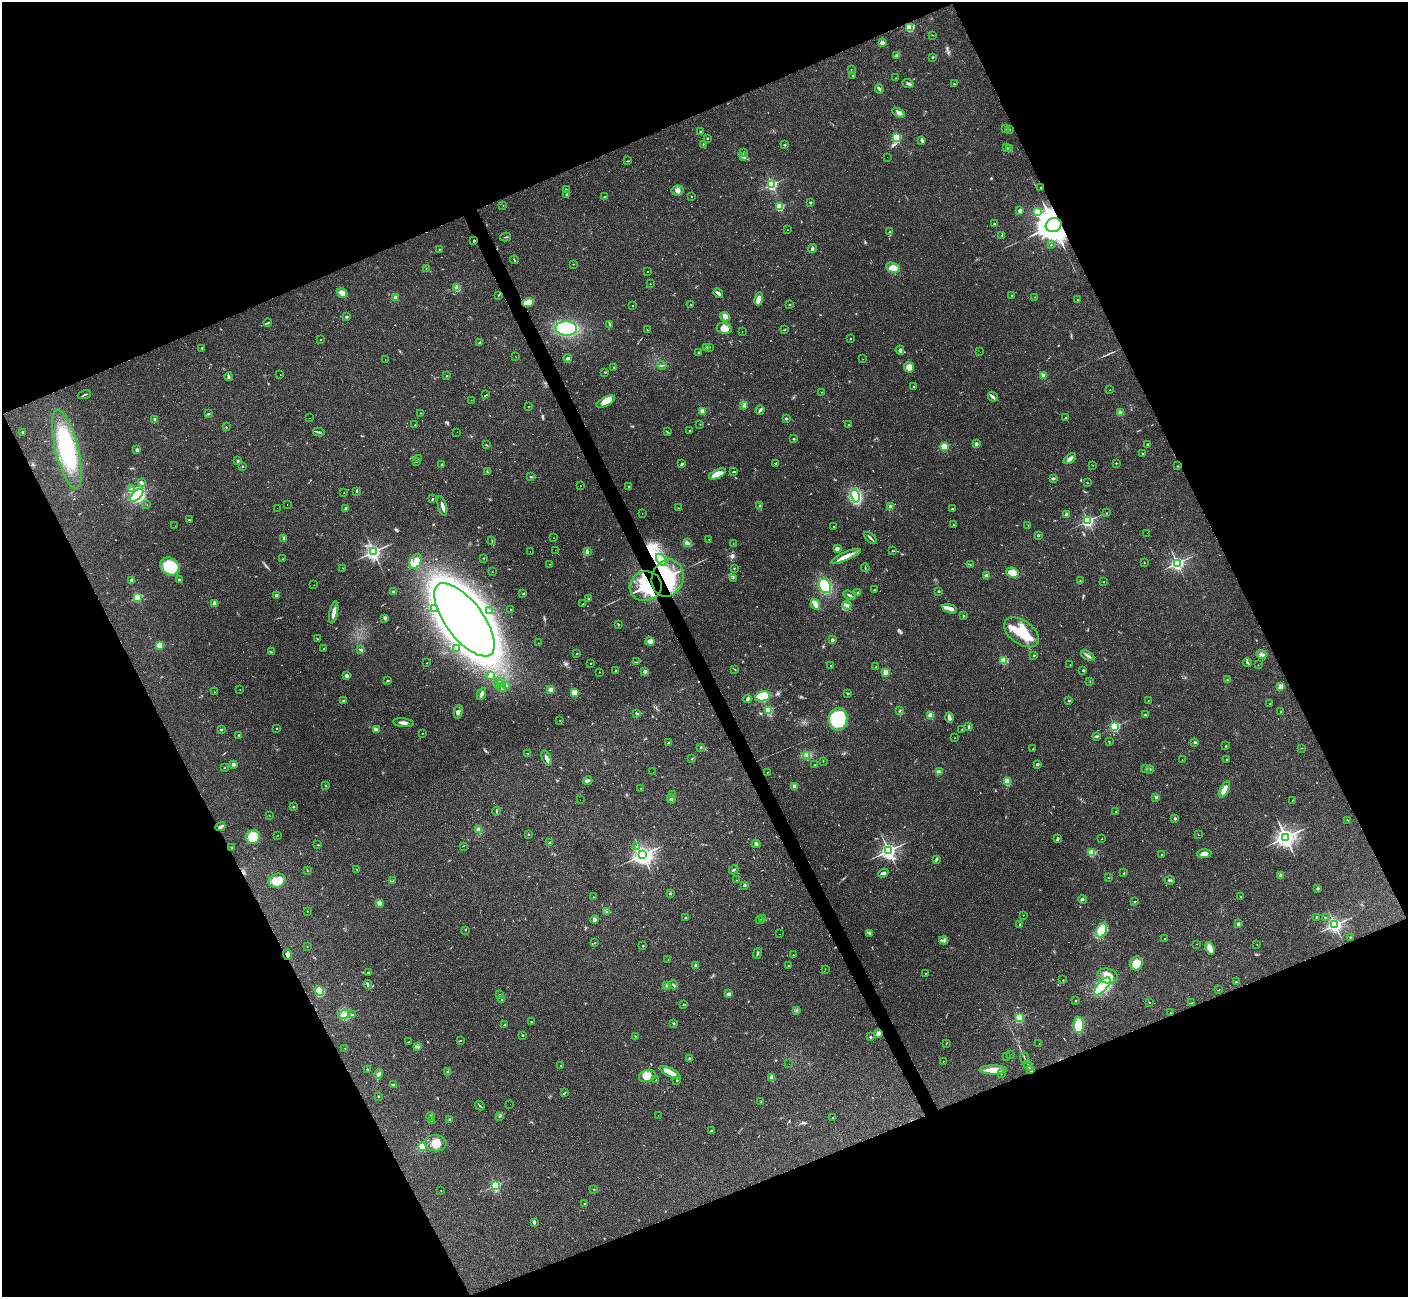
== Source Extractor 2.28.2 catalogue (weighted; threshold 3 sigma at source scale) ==
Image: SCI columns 1-5622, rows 281-5459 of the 5622 x 5608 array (HDU 1 of 3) = the unmasked area's bounding box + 8 px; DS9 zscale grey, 4 x 4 block average (1 PNG px = mean of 4 x 4 image px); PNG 1410 x 1299 px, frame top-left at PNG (2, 2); each listed source drawn as its Kron ellipse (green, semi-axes under 4 px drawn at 4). Shown black and unused: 44% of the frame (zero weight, under 3 of 4 exposures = <1% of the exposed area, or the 3 px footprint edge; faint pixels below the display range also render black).
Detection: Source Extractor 2.28.2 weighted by HDU 2 'WHT'. Background 0.0991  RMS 0.006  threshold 0.0269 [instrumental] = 3 sigma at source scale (4.5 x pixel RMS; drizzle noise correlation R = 1.50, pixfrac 1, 0.05/0.05 arcsec/px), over >= 5 px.
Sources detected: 709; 11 too faint to see at this stretch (4 x 4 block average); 6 inside a brighter object's white glare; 74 cosmic-ray / hot-pixel residue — neither listed nor drawn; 3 coinciding with a brighter row at this scale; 21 inside a brighter listed object's ellipse — not listed separately; of the other 594, all 500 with FLUX_AUTO >= 0.998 (the completeness limit of this list) listed and drawn (94 fainter detections not listed), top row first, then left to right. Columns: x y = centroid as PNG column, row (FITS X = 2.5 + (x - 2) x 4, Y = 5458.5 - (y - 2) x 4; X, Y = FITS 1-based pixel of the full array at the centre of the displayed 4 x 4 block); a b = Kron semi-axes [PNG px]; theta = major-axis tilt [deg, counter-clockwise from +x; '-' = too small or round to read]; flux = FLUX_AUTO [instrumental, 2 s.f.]
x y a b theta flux
910 27 2 2 - 280
932 35 2 2 - 1.1
882 43 2 2 - 81
897 55 3 2 - 4.4
932 57 3 2 - 2.3
851 69 2 2 - 1.2
853 76 2 2 - 2.4
896 78 2 2 - 1.1
908 83 6 2 -22 5.9
954 84 2 2 - 1.1
879 89 5 3 - 6.3
899 113 7 3 -31 12
1005 129 3 2 - 3.6
1010 129 2 2 - 2.2
700 132 2 2 - 9.2
897 137 2 2 - 290
707 138 2 2 - 3
922 140 4 2 - 9.2
703 144 2 2 - 2.4
785 145 2 2 - 3.2
1007 148 2 2 - 2.4
1009 148 2 2 - 2.3
743 152 2 2 - 1.8
744 157 4 2 - 5.2
887 157 2 2 - 2.2
628 161 2 2 - 2.4
772 184 2 2 - 490
1041 188 2 2 - 1.7
566 189 2 2 - 2
678 190 6 5 - 15
567 194 4 2 - 3.9
604 196 2 2 - 2.2
691 196 2 2 - 1.6
810 202 2 2 - 8.1
503 205 2 2 - 1.3
780 207 2 2 - 250
1020 211 4 3 - 6.9
1037 212 2 2 - 170
994 224 2 2 - 4.6
1054 225 8 7 - 7100
788 230 2 2 - 1.1
890 231 3 2 - 3.2
1002 235 2 2 - 2.9
506 237 5 2 - 3.4
474 240 2 2 - 4.2
1051 245 2 2 - 3.7
812 248 4 3 - 11
439 249 2 2 - 1.7
514 260 4 2 - 3.2
573 264 2 2 - 1.2
426 268 2 2 - 1
893 268 7 4 -16 39
648 271 2 2 - 6.7
650 284 2 2 - 1.2
457 288 2 2 - 140
342 293 5 4 - 22
718 293 5 2 - 10
499 295 4 2 - 2.9
1012 295 2 2 - 1.7
1035 297 2 2 - 1.2
396 298 2 2 - 80
759 299 6 4 77 39
1077 300 2 2 - 2.5
528 302 6 3 20 60
691 304 2 2 - 4.3
790 304 2 2 - 1.8
633 305 2 2 - 7.5
346 317 2 2 - 21
725 317 5 4 - 18
268 323 4 2 - 3.5
610 325 4 2 - 2.8
566 328 10 7 -3 280
724 328 7 5 -9 31
647 330 3 2 - 1.9
785 330 2 2 - 1.4
742 332 2 2 - 1.3
850 339 2 2 - 1.7
320 340 2 2 - 1.3
480 342 3 2 - 3.5
707 347 3 2 - 6.2
710 347 2 2 - 1.8
202 348 3 2 - 2.1
900 350 4 3 - 8.3
698 352 3 2 - 2.5
980 352 2 2 - 1.1
516 357 2 2 - 1.2
568 358 4 3 - 7.2
385 359 2 2 - 1.2
863 359 2 2 - 2
662 365 4 2 - 3.8
614 367 2 2 - 1.5
909 367 5 5 - 24
605 372 3 2 - 2.9
280 374 2 2 - 6.5
447 376 2 2 - 2
1044 376 2 2 - 100
229 377 4 3 - 5.8
914 387 2 2 - 11
1110 390 2 2 - 2
821 392 2 2 - 1.2
84 395 7 2 17 4.6
485 395 3 2 - 100
993 397 5 3 - 12
471 400 2 2 - 1.9
606 401 10 4 27 55
529 406 2 2 - 1.1
743 406 2 2 - 2.5
760 410 5 2 - 8.1
703 411 2 2 - 110
420 413 2 2 - 1.3
1120 413 2 2 - 87
208 414 4 2 - 2.7
310 418 2 2 - 2
786 418 2 2 - 15
1066 418 2 2 - 1.6
155 420 2 2 - 39
700 424 2 2 - 1.2
415 425 2 2 - 2.1
849 425 2 2 - 8.9
226 427 2 2 - 1.2
689 430 2 2 - 44
23 432 2 2 - 2.6
319 432 6 2 -12 5.3
457 432 2 2 - 2.4
667 432 3 2 - 3.2
793 439 3 2 - 2.3
976 444 2 2 - 45
486 445 4 2 - 2
1148 445 2 2 - 27
944 447 2 2 - 210
67 449 40 11 -76 310
137 450 2 2 - 38
1142 453 2 2 - 2.4
418 459 2 2 - 1.4
1070 459 7 3 38 17
238 461 2 2 - 20
416 462 2 2 - 1.1
776 463 3 2 - 150
1116 463 2 2 - 5.2
442 464 2 2 - 13
682 464 4 2 - 6.3
1093 465 2 2 - 2.5
242 466 2 2 - 9.3
1178 466 2 2 - 2.2
734 471 3 2 - 180
487 472 2 2 - 1.9
717 474 9 3 25 59
531 477 3 2 - 3
1053 478 3 2 - 6.3
141 483 3 2 - 4.8
1087 483 3 2 - 1.8
581 486 2 2 - 1.4
628 486 2 2 - 2
131 489 3 2 - 10
357 491 4 2 - 4.3
344 493 2 2 - 2.1
136 495 8 3 42 200
855 496 7 4 -76 250
432 499 2 2 - 4.4
287 504 2 2 - 1.9
147 505 2 2 - 1
442 506 10 2 -74 17
760 506 3 2 - 3.1
890 507 2 2 - 81
277 508 2 2 - 1.1
678 508 2 2 - 1.7
346 509 4 3 - 7.7
952 509 3 2 - 2.8
642 513 2 2 - 1
1106 513 2 2 - 2.5
1066 514 2 2 - 30
189 520 3 2 - 2.9
1088 521 2 2 - 650
953 525 2 2 - 6
1028 525 2 2 - 1.7
175 526 2 2 - 2.7
834 527 2 2 - 4.1
1147 533 2 2 - 1.3
1038 535 2 2 - 21
283 538 3 2 - 3.3
553 538 2 2 - 1.1
871 538 7 2 -42 7.5
709 539 2 2 - 1.2
492 541 2 2 - 1.1
687 543 3 2 - 4
733 544 2 2 - 1
837 549 3 3 - 16
555 550 2 2 - 4.4
530 551 2 2 - 15
892 551 2 2 - 4.5
373 552 3 3 - 880
587 552 3 2 - 5.7
846 556 16 4 24 29
484 558 2 2 - 1.4
283 559 2 2 - 1.8
661 560 7 4 -48 19
416 561 8 5 60 24
1144 562 2 2 - 1.4
1177 563 2 2 - 840
549 564 2 2 - 1.3
970 565 2 2 - 1.1
170 566 10 8 -37 120
343 568 2 2 - 1.3
734 568 2 2 - 1.8
865 568 4 2 - 2.4
492 572 2 2 - 1.1
1013 572 6 4 -22 65
987 575 2 2 - 59
668 578 19 16 76 220
733 578 3 2 - 1.8
179 579 2 2 - 8.9
131 580 4 3 - 5
1080 581 2 2 - 1.8
1103 582 2 2 - 1.7
314 585 2 2 - 1.5
646 586 16 14 18 190
825 586 7 6 - 150
874 590 2 2 - 1.8
393 591 2 2 - 14
938 591 2 2 - 3.6
858 592 3 2 - 3.7
523 593 2 2 - 1.8
276 595 2 2 - 33
849 595 7 2 -22 6.8
138 597 2 2 - 280
588 599 2 2 - 2.1
215 603 2 2 - 88
583 604 2 2 - 1.9
815 604 6 4 -61 20
847 605 4 3 - 8.1
434 609 2 2 - 3.1
950 609 8 3 -17 22
511 610 2 2 - 67
489 611 2 2 - 1.2
334 612 11 3 78 21
964 616 2 2 - 13
385 618 4 3 - 6
464 620 44 18 -53 7100
618 624 2 2 - 2
1022 632 20 12 -36 130
318 639 3 2 - 2.3
832 640 2 2 - 39
650 641 4 3 - 21
538 643 2 2 - 1.1
160 645 2 2 - 170
324 648 2 2 - 1.6
457 649 2 2 - 1.8
361 650 2 2 - 5.2
271 652 4 2 - 3.1
577 653 2 2 - 1.6
1261 654 5 3 - 8.5
1034 655 3 2 - 2.3
1088 656 7 2 -27 7.5
1004 660 2 2 - 200
637 662 2 2 - 1.9
1247 662 4 2 - 5.7
427 663 2 2 - 1
590 664 2 2 - 1.2
1070 664 2 2 - 1
831 665 2 2 - 190
1258 665 2 2 - 1.3
876 667 2 2 - 9.9
735 669 3 2 - 2.3
1083 670 2 2 - 14
615 671 2 2 - 3
645 671 2 2 - 46
600 672 2 2 - 1.3
885 672 2 2 - 110
490 675 2 2 - 7.8
347 676 3 2 - 10
1227 680 2 2 - 1.8
388 681 2 2 - 4.3
1090 681 2 2 - 1.1
501 682 3 2 - 3.5
498 683 2 2 - 1.1
507 686 3 3 - 6.6
1281 686 2 2 - 130
502 687 4 3 - 7.4
240 689 2 2 - 1.2
551 689 3 3 - 11
214 692 2 2 - 1.1
574 693 2 2 - 150
848 693 2 2 - 2.3
481 694 6 2 66 9.8
763 696 7 5 9 120
748 699 4 2 - 9.4
343 700 3 2 - 3
1069 701 3 2 - 3.9
1148 701 2 2 - 1.4
1270 703 3 2 - 1.2
768 710 2 2 - 250
899 711 2 2 - 2.2
458 712 7 3 82 11
1281 712 2 2 - 1.5
637 713 3 2 - 2.1
1145 715 2 2 - 3.8
931 716 2 2 - 140
949 717 5 4 - 10
838 719 11 9 83 210
560 720 2 2 - 1.2
403 723 10 2 -6 18
1115 726 2 2 - 460
969 727 3 2 - 8.5
276 728 2 2 - 6.9
221 729 3 2 - 4.2
962 729 2 2 - 2
376 730 3 2 - 24
422 733 2 2 - 1.1
239 735 2 2 - 3
1097 736 3 2 - 5.8
955 738 2 2 - 1.1
1109 742 3 2 - 2.9
1195 742 3 2 - 3.4
668 743 2 2 - 2.1
1226 746 2 2 - 2.1
700 747 3 2 - 2.2
1302 748 2 2 - 1.3
1033 749 2 2 - 1.5
528 753 2 2 - 1.8
807 755 3 2 - 3.9
547 758 8 3 -68 12
692 758 3 2 - 2.4
1227 759 2 2 - 8.2
1182 760 2 2 - 1.1
823 761 2 2 - 1.2
233 764 2 2 - 48
1037 764 2 2 - 25
815 765 2 2 - 2.1
225 768 2 2 - 1.3
1146 768 2 2 - 3
1150 769 2 2 - 3.5
653 772 2 2 - 1.5
767 772 2 2 - 1.2
939 772 3 2 - 3.8
588 781 5 3 - 9.6
1007 781 3 3 - 7.8
326 786 2 2 - 2.6
794 786 2 2 - 74
641 788 2 2 - 2.4
1224 790 9 3 62 39
672 794 2 2 - 2.2
1156 797 4 2 - 5.3
671 799 5 3 - 8.1
580 800 2 2 - 9.9
1292 800 2 2 - 1.7
293 806 2 2 - 1.3
496 811 4 2 - 3.7
1116 811 2 2 - 1.4
269 815 2 2 - 1.2
1175 818 2 2 - 24
1348 820 2 2 - 1.1
220 827 5 3 - 10
479 830 4 3 - 14
278 835 2 2 - 1.2
528 835 2 2 - 4.8
1198 835 2 2 - 1.2
253 837 7 7 - 70
1285 837 4 3 - 1800
1058 839 3 3 - 5.8
1101 839 2 2 - 1
549 843 3 2 - 3.3
756 844 4 2 - 4.9
318 845 3 2 - 1.9
463 846 2 2 - 1.6
636 846 2 2 - 4.7
232 847 3 2 - 2.7
889 851 3 3 - 1300
1092 853 2 2 - 220
1162 854 2 2 - 1.7
1204 854 7 3 4 23
643 855 3 3 - 1400
936 859 3 2 - 3.3
357 869 2 2 - 1.2
307 870 2 2 - 2.2
734 870 5 2 - 4.5
883 873 5 3 - 7.4
1124 873 2 2 - 2.6
1281 876 2 2 - 77
1108 878 2 2 - 1.5
736 880 2 2 - 1.2
1170 880 5 2 - 5.9
277 881 9 7 21 50
393 881 2 2 - 2.4
744 885 2 2 - 25
1318 888 4 2 - 3.6
670 894 2 2 - 18
1241 896 2 2 - 130
593 897 2 2 - 1
1082 899 4 3 - 6.4
1135 902 2 2 - 4.1
380 903 4 3 - 15
307 911 3 2 - 1.7
607 911 2 2 - 1.2
1023 915 2 2 - 1
1316 917 2 2 - 8.2
1325 917 2 2 - 2
685 918 2 2 - 1.7
594 919 4 3 - 8.2
763 919 3 2 - 4.3
760 920 4 2 - 4.1
1020 924 2 2 - 7.7
1238 924 2 2 - 35
1335 925 3 2 - 850
465 930 2 2 - 1
1102 930 7 5 61 72
870 933 3 2 - 2.4
779 934 2 2 - 2.8
1350 937 2 2 - 2.5
1165 938 2 2 - 73
944 940 4 2 - 5.6
595 943 2 2 - 1.2
1197 944 2 2 - 1
1257 945 2 2 - 1.1
643 946 2 2 - 6.3
307 947 2 2 - 3.2
1210 949 7 4 -68 24
757 953 5 2 - 5.5
287 955 5 4 - 12
793 955 3 2 - 1.5
668 960 2 2 - 1.4
1136 963 7 6 - 49
695 965 2 2 - 22
789 966 2 2 - 72
825 969 2 2 - 1
368 972 3 2 - 3.5
926 974 2 2 - 12
1108 976 10 7 -14 39
1063 980 2 2 - 1.5
1236 982 3 2 - 3.2
368 984 4 2 - 3.6
673 985 5 2 - 4.5
666 986 2 2 - 2.1
1102 986 11 4 49 240
1219 990 2 2 - 1.1
320 991 5 4 - 45
499 994 2 2 - 2.8
728 994 3 3 - 9.2
502 1000 2 2 - 9
1075 1001 2 2 - 2.1
1149 1002 2 2 - 4.3
1192 1003 3 2 - 1.8
683 1005 3 2 - 1.1
796 1010 2 2 - 2.1
1170 1013 2 2 - 4.1
344 1015 5 4 - 13
352 1015 2 2 - 2.6
1019 1018 2 2 - 360
531 1022 2 2 - 6.8
674 1023 3 2 - 2.2
504 1025 2 2 - 3.3
1079 1025 8 5 -89 100
878 1034 4 3 - 22
522 1035 2 2 - 13
635 1036 2 2 - 1.5
870 1037 2 2 - 19
460 1041 3 2 - 1.6
409 1042 3 2 - 2.8
946 1043 2 2 - 1.3
1039 1044 2 2 - 1.5
418 1047 3 3 - 5.3
345 1048 2 2 - 1.8
1010 1054 2 2 - 3.4
1006 1056 2 2 - 1.1
1025 1058 6 2 -68 4.4
689 1059 2 2 - 5
943 1061 2 2 - 2.8
789 1064 2 2 - 1.5
561 1065 2 2 - 7.5
1028 1066 5 2 - 6.8
367 1069 2 2 - 2.4
993 1070 14 4 0 52
1030 1070 4 2 - 20
448 1072 3 2 - 3
670 1072 11 3 -28 68
379 1074 5 3 - 9.1
1001 1074 2 2 - 1.9
647 1076 8 6 17 29
772 1078 2 2 - 110
656 1080 3 2 - 2.8
677 1080 2 2 - 1.7
394 1084 3 2 - 4.5
564 1093 4 2 - 3.1
378 1096 2 2 - 1.9
761 1102 3 2 - 2.5
510 1104 2 2 - 1.1
480 1106 5 2 - 3.8
658 1115 2 2 - 1
431 1116 4 2 - 6.2
499 1116 3 2 - 2.5
833 1117 2 2 - 2.5
449 1119 2 2 - 4.9
432 1121 3 2 - 3
711 1131 3 2 - 3.2
435 1143 11 8 -6 39
422 1146 2 2 - 370
495 1185 2 2 - 510
594 1189 2 2 - 2.1
441 1191 2 2 - 1.3
585 1204 2 2 - 11
534 1222 4 3 - 4.9
Overlapping masked pixels (flux is a lower limit): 9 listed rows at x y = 1054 225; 474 240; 528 302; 668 578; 646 586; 220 827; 287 955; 878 1034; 1030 1070
Diffuse or blended objects may show on this block-average render without a row.